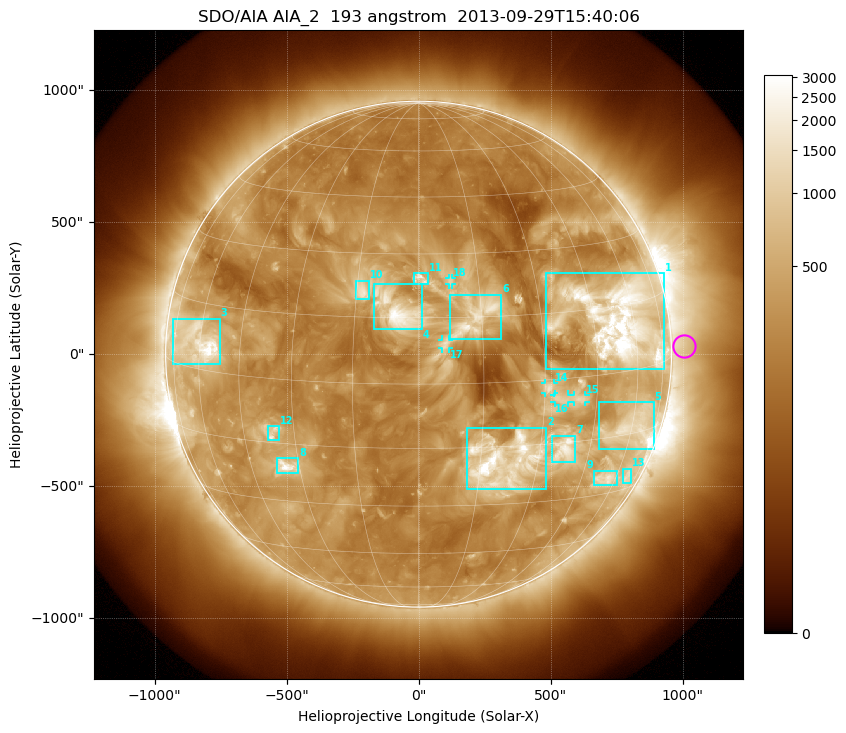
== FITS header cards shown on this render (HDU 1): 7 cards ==
TELESCOP= 'SDO/AIA'
INSTRUME= 'AIA_2'
WAVELNTH=                  193
WAVEUNIT= 'angstrom'
DATE-OBS= '2013-09-29T15:40:06.84'
CTYPE1  = 'HPLN-TAN'
CTYPE2  = 'HPLT-TAN'

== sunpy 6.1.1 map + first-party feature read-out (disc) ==
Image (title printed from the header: SDO/AIA AIA_2  193 angstrom  2013-09-29T15:40:06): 1024 x 1024 px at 2.4 arcsec/px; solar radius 958 arcsec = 399 px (full disc in frame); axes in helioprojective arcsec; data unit not stated in the header (colour bar unlabelled)
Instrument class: DISC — disc imager (sunpy class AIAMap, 193 A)
Bright regions (active regions / flare kernels): reference = the median radial profile (limb darkening/brightening removed); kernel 9 px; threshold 5 sigma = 669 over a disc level ~272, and >= 1.15x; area >= 12 px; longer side >= 10 px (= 24 arcsec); searched inside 0.97 R_sun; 18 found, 18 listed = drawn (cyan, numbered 1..; 5 of them under ~33 arcsec drawn as corner ticks so the feature stays visible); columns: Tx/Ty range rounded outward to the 5 arcsec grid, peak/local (2 s.f.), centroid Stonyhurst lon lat
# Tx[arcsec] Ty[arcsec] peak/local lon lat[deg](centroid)
1 480..930 -55..310 17 +54 +12
2 185..485 -510..-275 16 +21 -19
3 -930..-750 -35..135 12 -60 +6
4 -170..15 95..270 11 -5 +17
5 685..890 -360..-180 8.5 +61 -13
6 120..315 55..225 6.4 +14 +15
7 505..595 -410..-310 7.6 +37 -17
8 -535..-455 -450..-390 9 -34 -21
9 665..755 -500..-440 5.7 +55 -26
10 -240..-190 205..280 5.9 -14 +21
11 -20..35 265..310 6.3 +1 +24
12 -570..-530 -330..-270 4.9 -36 -13
13 770..810 -490..-435 3.4 +67 -26
14 480..510 -150..-110 5.5 +31 -2
15 590..630 -180..-155 3.9 +40 -5
16 515..570 -185..-150 4.1 +34 -5
17 85..115 20..55 3.1 +6 +9
18 115..130 265..290 3.8 +8 +23
Off-limb structures (1.02-1.3 R_sun): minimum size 162 px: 3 found; the strongest spans PA ~235..305 deg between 1.02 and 1.3 R_sun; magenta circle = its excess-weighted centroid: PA ~270 deg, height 1.05 R_sun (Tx ~1005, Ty ~30 arcsec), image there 1.5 x the reference